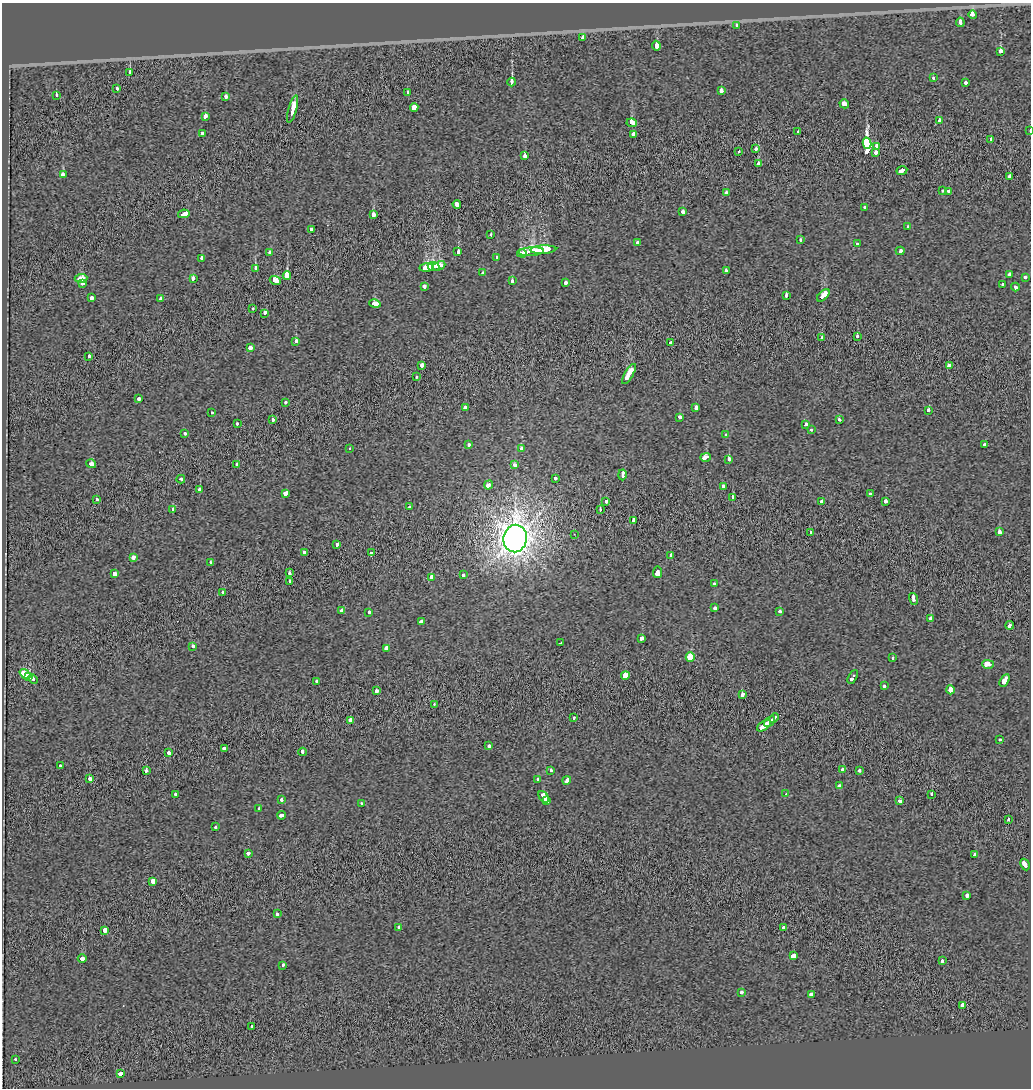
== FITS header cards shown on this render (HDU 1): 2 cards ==
NAXIS1  =                 1029
NAXIS2  =                 1086

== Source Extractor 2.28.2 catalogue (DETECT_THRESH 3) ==
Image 1029 x 1086 px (HDU 1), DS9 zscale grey, 1 PNG px = 1 image px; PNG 1033 x 1090 px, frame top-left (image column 1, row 1086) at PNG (2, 3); each listed source drawn as its Kron ellipse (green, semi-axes under 4 px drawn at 4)
Background 0.0078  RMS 0.081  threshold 0.242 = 3 sigma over >= 5 px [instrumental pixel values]
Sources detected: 228; all 228 listed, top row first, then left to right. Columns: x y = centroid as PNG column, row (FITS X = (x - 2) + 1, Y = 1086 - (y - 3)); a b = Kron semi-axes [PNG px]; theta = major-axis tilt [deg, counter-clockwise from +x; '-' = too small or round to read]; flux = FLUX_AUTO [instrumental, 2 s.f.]
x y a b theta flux
973 15 4 4 - 240
960 22 5 3 - 69
737 25 3 3 - 42
583 38 3 3 - 210
656 46 5 3 - 540
1000 51 3 3 - 180
130 73 3 3 - 83
933 78 3 3 - 19
512 82 4 3 - 180
965 83 3 3 - 48
117 88 3 3 - 40
721 91 3 3 - 57
408 92 3 3 - 21
56 95 3 3 - 49
226 97 3 3 - 59
844 104 5 3 - 180
414 108 4 3 - 390
292 109 14 3 74 430
205 117 4 3 - 130
939 121 3 3 - 99
632 123 5 4 - 150
1030 130 3 2 - 23
797 132 3 3 - 77
202 134 3 3 - 55
633 134 4 3 - 88
991 140 3 3 - 52
867 143 5 4 - 23000
876 146 4 3 - 130
756 149 3 3 - 110
739 151 3 3 - 130
876 153 3 3 - 170
524 156 4 3 - 95
758 164 4 3 - 150
902 171 5 3 - 250
63 174 4 4 - 71
1009 176 3 3 - 82
943 191 3 3 - 31
949 191 3 3 - 130
726 193 4 3 - 43
457 204 4 3 - 120
865 207 3 3 - 52
683 211 3 3 - 170
184 214 6 3 12 180
373 215 4 3 - 120
908 227 3 3 - 25
311 229 3 3 - 80
491 234 3 3 - 43
800 239 3 3 - 22
638 242 3 3 - 48
857 244 3 3 - 47
543 250 13 4 3 420
900 251 4 3 - 98
270 252 3 3 - 48
458 252 3 3 - 330
531 252 12 4 4 600
522 253 5 3 - 190
201 258 4 3 - 64
497 258 3 3 - 39
439 266 7 4 22 210
427 267 7 3 7 250
434 267 6 4 -6 240
255 268 4 3 - 120
726 271 3 3 - 45
483 273 3 3 - 59
1009 275 3 3 - 120
287 276 4 3 - 2100
1025 277 3 3 - 59
81 278 6 3 5 290
193 278 4 3 - 64
275 280 6 3 -20 260
512 281 3 3 - 32
83 283 3 3 - 90
565 283 3 3 - 83
1002 284 3 3 - 48
424 286 3 3 - 64
1015 287 4 3 - 91
823 295 8 3 42 250
786 296 3 3 - 55
91 298 4 3 - 87
161 299 3 3 - 58
375 304 6 3 -14 230
253 309 3 3 - 26
265 313 4 3 - 110
857 337 4 3 - 50
822 338 3 3 - 50
296 341 4 3 - 67
670 343 3 3 - 90
250 348 4 3 - 100
89 356 3 3 - 38
422 365 4 3 - 100
949 366 4 3 - 180
629 374 11 3 60 340
416 377 3 3 - 34
139 398 3 3 - 36
285 402 3 3 - 30
696 407 4 3 - 99
465 408 3 3 - 120
928 410 3 3 - 50
212 413 3 3 - 45
680 417 4 3 - 72
272 420 3 3 - 34
839 420 3 3 - 40
237 423 3 3 - 33
806 425 4 3 - 50
811 430 3 3 - 27
185 434 3 3 - 45
725 435 3 3 - 53
469 445 3 3 - 44
985 445 3 3 - 100
350 448 3 2 - 5.4
521 449 4 3 - 140
706 457 5 3 - 220
729 459 3 3 - 140
91 464 5 3 - 210
237 465 4 3 - 42
514 465 3 3 - 66
622 475 5 3 - 300
555 478 3 3 - 38
181 479 4 3 - 69
488 485 5 3 - 140
723 487 3 3 - 90
200 490 4 3 - 100
286 493 4 3 - 110
870 493 3 3 - 68
732 497 3 3 - 170
96 500 3 3 - 66
606 501 3 3 - 74
822 501 4 3 - 92
886 501 4 3 - 110
409 507 3 3 - 31
173 509 3 3 - 31
600 509 4 2 - 44
633 520 3 3 - 130
811 532 3 3 - 44
999 532 4 3 - 190
574 534 2 2 - 3
515 539 14 11 81 7900
337 545 4 3 - 40
304 552 4 3 - 100
371 553 4 3 - 240
671 555 3 3 - 24
133 557 4 3 - 64
210 563 3 3 - 31
658 572 6 3 84 310
289 573 3 3 - 70
114 574 4 3 - 220
463 575 3 3 - 49
432 577 4 3 - 59
290 581 3 3 - 32
714 584 3 3 - 29
222 592 3 3 - 61
913 599 6 3 -73 130
715 608 3 3 - 28
342 610 3 3 - 110
369 612 3 3 - 27
780 612 3 3 - 53
931 619 3 3 - 260
421 622 4 3 - 280
1010 625 4 3 - 110
642 638 4 3 - 81
561 643 4 3 - 66
193 646 3 3 - 49
386 648 3 3 - 510
690 657 5 4 - 170
893 658 3 3 - 21
988 664 6 4 0 810
25 674 6 3 -37 510
625 675 4 4 - 230
29 676 4 3 - 270
853 677 7 3 62 140
33 679 5 3 - 260
1005 680 7 3 59 370
316 682 3 3 - 48
884 686 3 3 - 39
950 690 4 3 - 300
376 691 3 3 - 180
742 694 3 3 - 86
434 704 4 2 - 25
574 717 3 3 - 62
774 718 5 3 - 340
350 720 4 3 - 77
770 721 6 3 41 300
764 726 8 3 37 330
999 739 3 3 - 38
489 746 3 3 - 52
224 748 4 3 - 88
303 752 4 3 - 78
169 753 4 3 - 210
60 765 3 3 - 69
843 769 4 3 - 68
551 770 3 3 - 45
859 770 3 3 - 52
146 771 3 3 - 85
90 779 3 3 - 120
537 779 3 3 - 27
567 780 4 3 - 110
839 786 3 3 - 52
176 794 3 3 - 47
786 794 3 2 - 4.8
932 794 3 3 - 24
544 797 6 3 -52 520
281 800 3 3 - 89
546 801 4 3 - 470
900 801 4 3 - 53
361 803 3 3 - 27
259 808 3 3 - 59
282 815 4 3 - 95
1008 819 3 3 - 63
215 827 3 3 - 28
248 853 3 3 - 86
975 855 3 3 - 160
1025 864 6 3 -62 270
153 881 4 4 - 190
967 896 4 3 - 130
277 914 4 3 - 66
399 927 3 3 - 34
784 927 4 3 - 62
105 930 4 3 - 210
793 956 4 3 - 150
82 959 4 3 - 260
942 960 3 3 - 45
283 965 3 3 - 49
741 992 4 3 - 49
812 994 4 3 - 150
962 1005 3 3 - 460
252 1026 3 3 - 41
15 1059 3 3 - 16
121 1073 4 3 - 130
At the frame edge (FLAGS 8, measured only in part): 1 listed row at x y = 1030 130